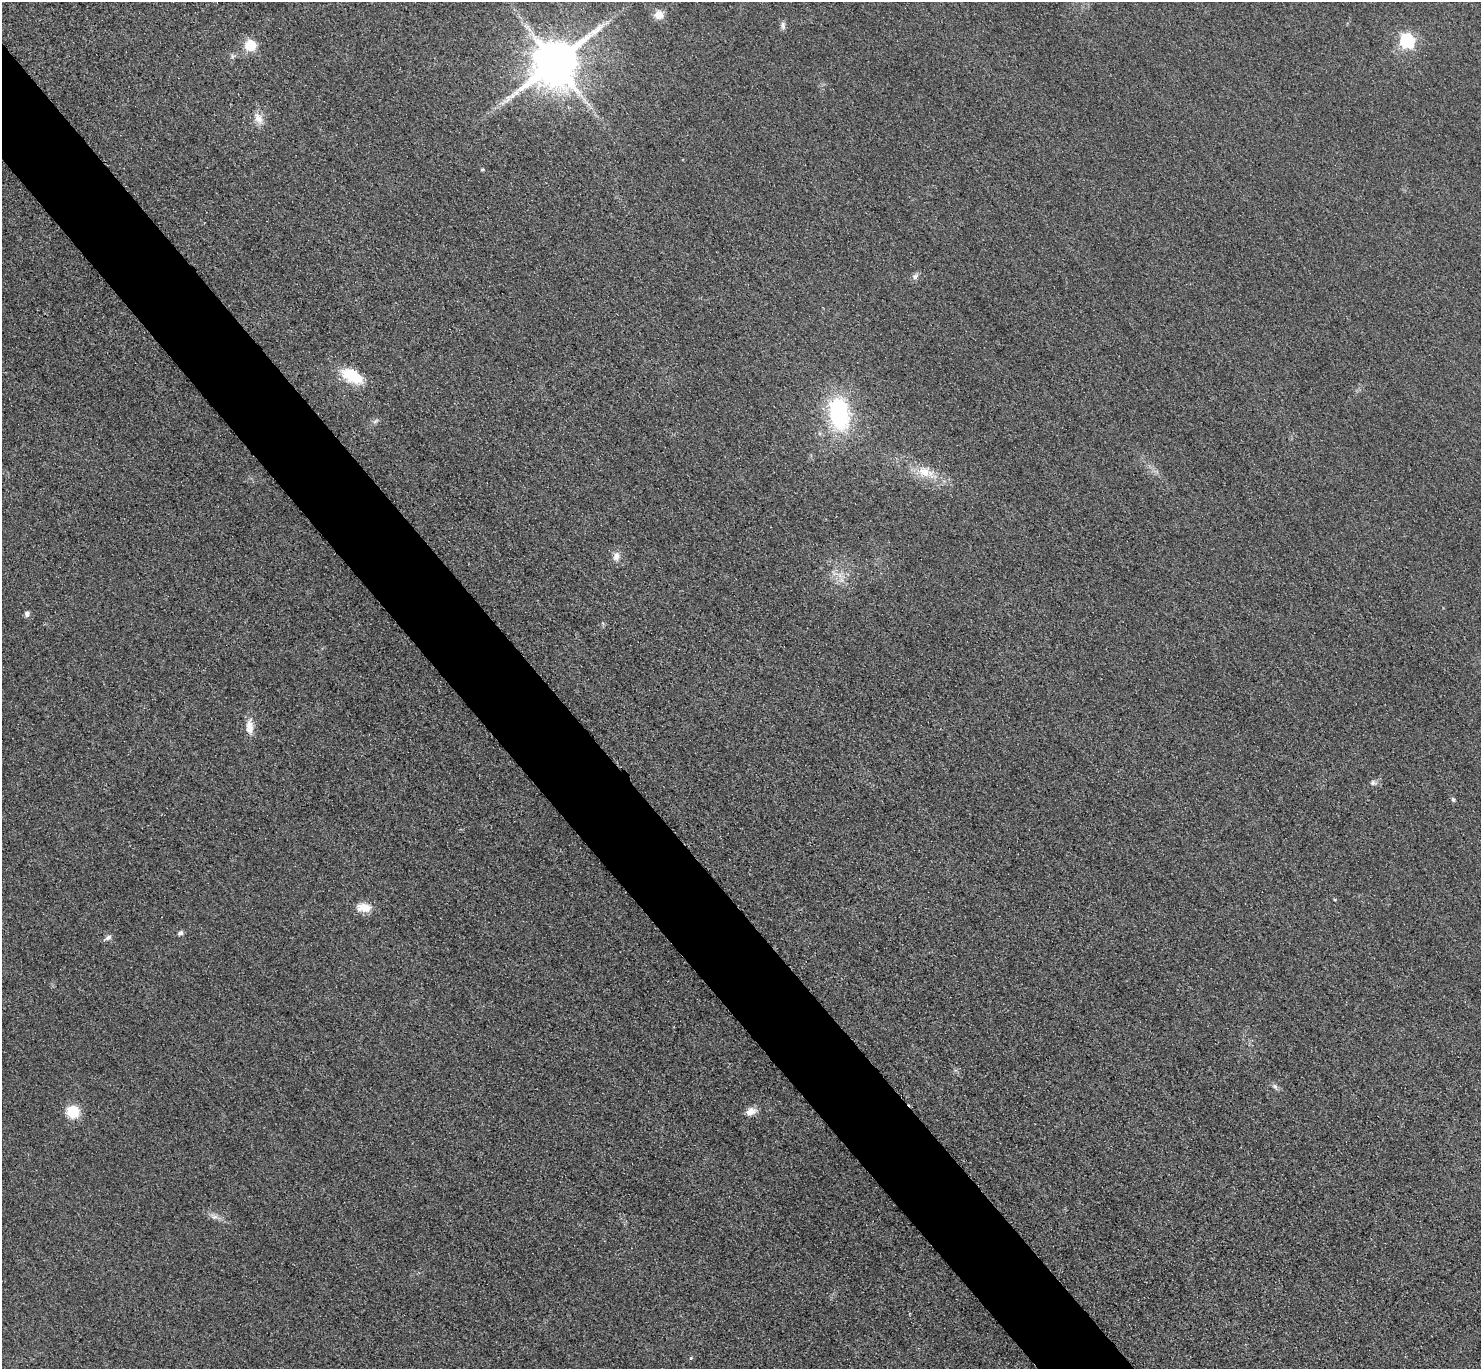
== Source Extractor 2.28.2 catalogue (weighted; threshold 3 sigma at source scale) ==
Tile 11 of 4 x 4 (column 3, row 3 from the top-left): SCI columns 2989-4467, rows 1691-3057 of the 5977 x 5973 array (HDU 1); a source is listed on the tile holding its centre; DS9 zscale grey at full resolution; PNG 1483 x 1371 px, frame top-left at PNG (2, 2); no overlay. Shown black and unused: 6% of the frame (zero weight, under 3 of 4 exposures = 3% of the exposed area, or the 3 px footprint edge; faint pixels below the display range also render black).
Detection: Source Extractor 2.28.2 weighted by HDU 2 'WHT'; one run over the whole footprint, this tile lists its part. Background 0.0823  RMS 0.019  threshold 0.0873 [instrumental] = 3 sigma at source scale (4.5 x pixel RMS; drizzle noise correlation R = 1.50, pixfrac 1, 0.05/0.05 arcsec/px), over >= 5 px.
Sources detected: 28; all 28 listed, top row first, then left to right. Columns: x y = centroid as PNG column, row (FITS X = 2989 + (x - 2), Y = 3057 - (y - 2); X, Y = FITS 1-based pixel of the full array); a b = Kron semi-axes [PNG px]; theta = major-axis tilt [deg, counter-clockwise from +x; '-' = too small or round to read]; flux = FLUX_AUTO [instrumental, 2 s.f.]
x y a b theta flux
659 15 11 10 - 20
783 25 11 6 -89 6.3
1407 41 7 6 - 380
251 45 6 6 - 150
232 56 7 4 -73 3.4
555 62 14 12 43 11000
258 119 16 11 -61 19
482 169 5 4 - 2.1
915 276 9 7 49 6.6
352 376 23 12 -27 80
839 414 36 22 -81 210
375 421 10 4 34 4.4
924 472 20 15 -18 39
616 556 13 9 75 12
839 575 15 6 -25 14
27 614 6 6 - 7.6
249 726 22 10 -89 21
1373 783 8 7 - 5.6
1453 799 6 5 - 3.3
1335 900 5 3 - 1.9
364 907 17 10 -5 27
180 933 7 6 - 5.2
108 938 9 6 33 6.3
1275 1086 10 6 -45 5.8
73 1112 12 12 - 55
751 1112 14 9 24 15
214 1216 11 7 -18 9.5
691 1358 4 4 - 2